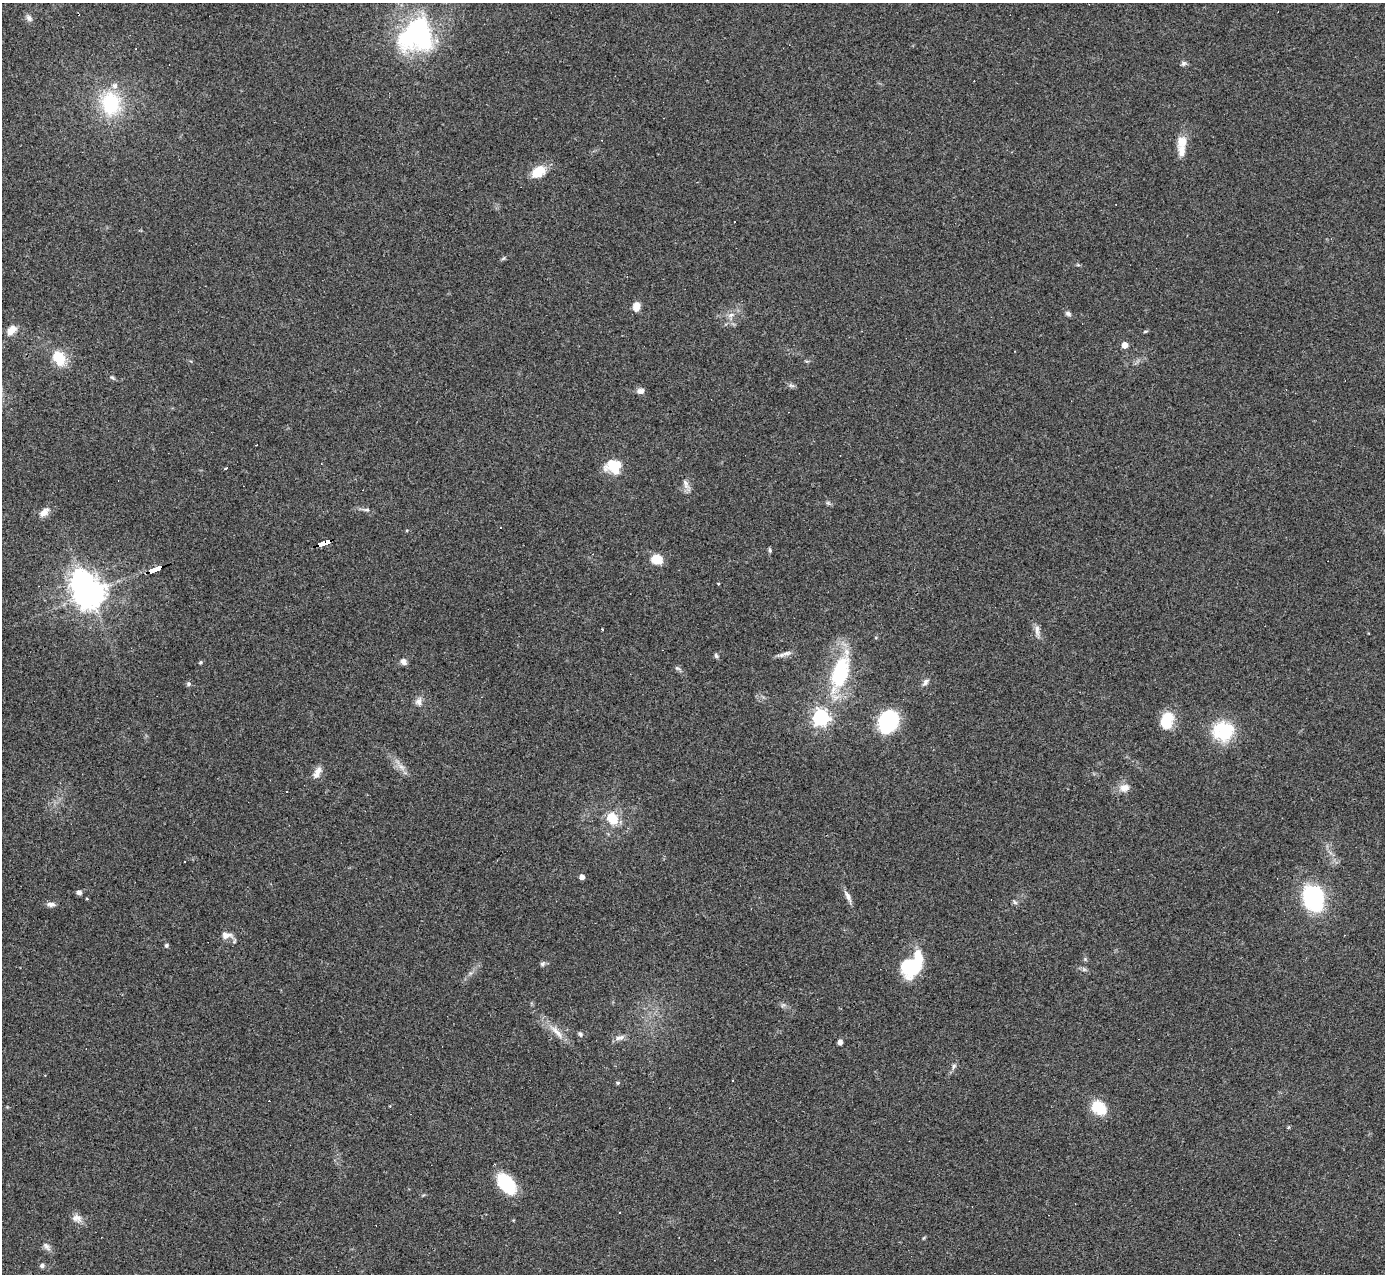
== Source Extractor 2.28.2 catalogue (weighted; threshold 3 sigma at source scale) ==
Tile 7 of 4 x 4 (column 3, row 2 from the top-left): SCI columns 2765-4147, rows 2824-4095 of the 5529 x 5516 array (HDU 1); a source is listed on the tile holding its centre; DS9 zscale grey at full resolution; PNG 1387 x 1276 px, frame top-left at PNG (2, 3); no overlay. Shown black and unused: <1% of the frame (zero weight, under 3 of 4 exposures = <1% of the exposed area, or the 3 px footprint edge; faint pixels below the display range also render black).
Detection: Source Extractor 2.28.2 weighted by HDU 2 'WHT'; one run over the whole footprint, this tile lists its part. Background 0.0847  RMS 0.0056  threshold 0.0253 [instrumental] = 3 sigma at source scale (4.5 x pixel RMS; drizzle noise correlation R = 1.50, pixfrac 1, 0.05/0.05 arcsec/px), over >= 5 px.
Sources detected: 88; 2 inside a brighter object's white glare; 8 cosmic-ray / hot-pixel residue — not listed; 4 inside a brighter listed object's ellipse — not listed separately; the other 74 listed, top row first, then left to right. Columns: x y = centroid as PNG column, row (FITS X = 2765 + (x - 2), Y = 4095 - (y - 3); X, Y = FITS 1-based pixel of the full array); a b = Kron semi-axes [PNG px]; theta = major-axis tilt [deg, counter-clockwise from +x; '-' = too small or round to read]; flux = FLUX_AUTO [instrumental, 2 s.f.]
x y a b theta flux
29 18 10 6 -46 2
421 35 44 32 -84 72
1184 63 8 6 32 1.3
111 103 25 20 -85 37
1182 141 13 13 - 6.1
538 172 19 13 33 10
503 258 7 4 45 0.79
636 307 10 7 80 5.1
1068 313 9 6 -27 1.5
731 315 8 6 21 2.2
11 330 12 8 43 5.3
1145 332 6 3 20 0.65
1125 345 4 4 - 7.1
59 358 12 9 -64 18
112 378 6 4 -30 0.92
792 385 10 3 -21 1.1
640 391 8 7 - 2.7
613 466 16 14 -9 15
226 468 3 3 - 8.7
686 484 16 6 -67 3
367 510 8 4 0 1.2
44 512 15 8 44 4
324 543 13 4 20 160
770 550 6 4 -70 0.86
657 559 10 8 -14 11
154 569 12 3 20 190
718 583 4 2 - 0.45
90 593 9 9 - 730
603 629 3 3 - 1.5
1037 630 17 6 -86 2.9
785 654 20 5 19 2.7
716 656 7 4 -63 1
200 662 5 4 - 0.71
403 662 9 7 -59 2.2
677 668 9 4 -35 1.1
840 672 52 21 73 46
925 682 10 6 49 2.1
189 684 7 5 28 1.1
419 701 11 9 88 2.9
821 717 6 6 - 190
1167 718 21 14 -89 13
888 722 24 19 59 39
1224 731 17 15 6 36
401 767 10 6 -20 2.6
318 771 12 8 51 3.4
1124 788 14 11 15 4.6
612 819 18 15 -48 11
184 861 3 2 - 0.43
582 877 4 4 - 3.3
79 892 6 5 - 2
848 896 17 6 -63 2.9
1313 898 24 18 -72 62
1015 902 7 5 -44 1.1
51 904 11 6 -5 2.1
226 935 15 9 2 4
166 945 5 5 - 0.91
1085 959 5 5 - 0.76
542 964 7 6 - 1.3
912 966 27 17 54 37
783 1005 7 4 33 1
557 1032 28 7 -47 6.8
580 1034 6 5 - 1.2
619 1037 13 6 18 2.7
840 1042 5 4 - 2.4
954 1066 8 5 61 1.5
733 1080 3 2 - 0.74
618 1083 5 4 - 0.74
1098 1107 15 11 -42 17
1289 1127 6 3 70 0.57
506 1184 18 11 -51 40
619 1213 3 3 - 2.2
77 1218 14 10 -18 3.9
46 1246 13 6 -51 2.4
42 1266 6 5 - 1.5
Overlapping masked pixels (flux is a lower limit): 2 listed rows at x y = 324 543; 154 569